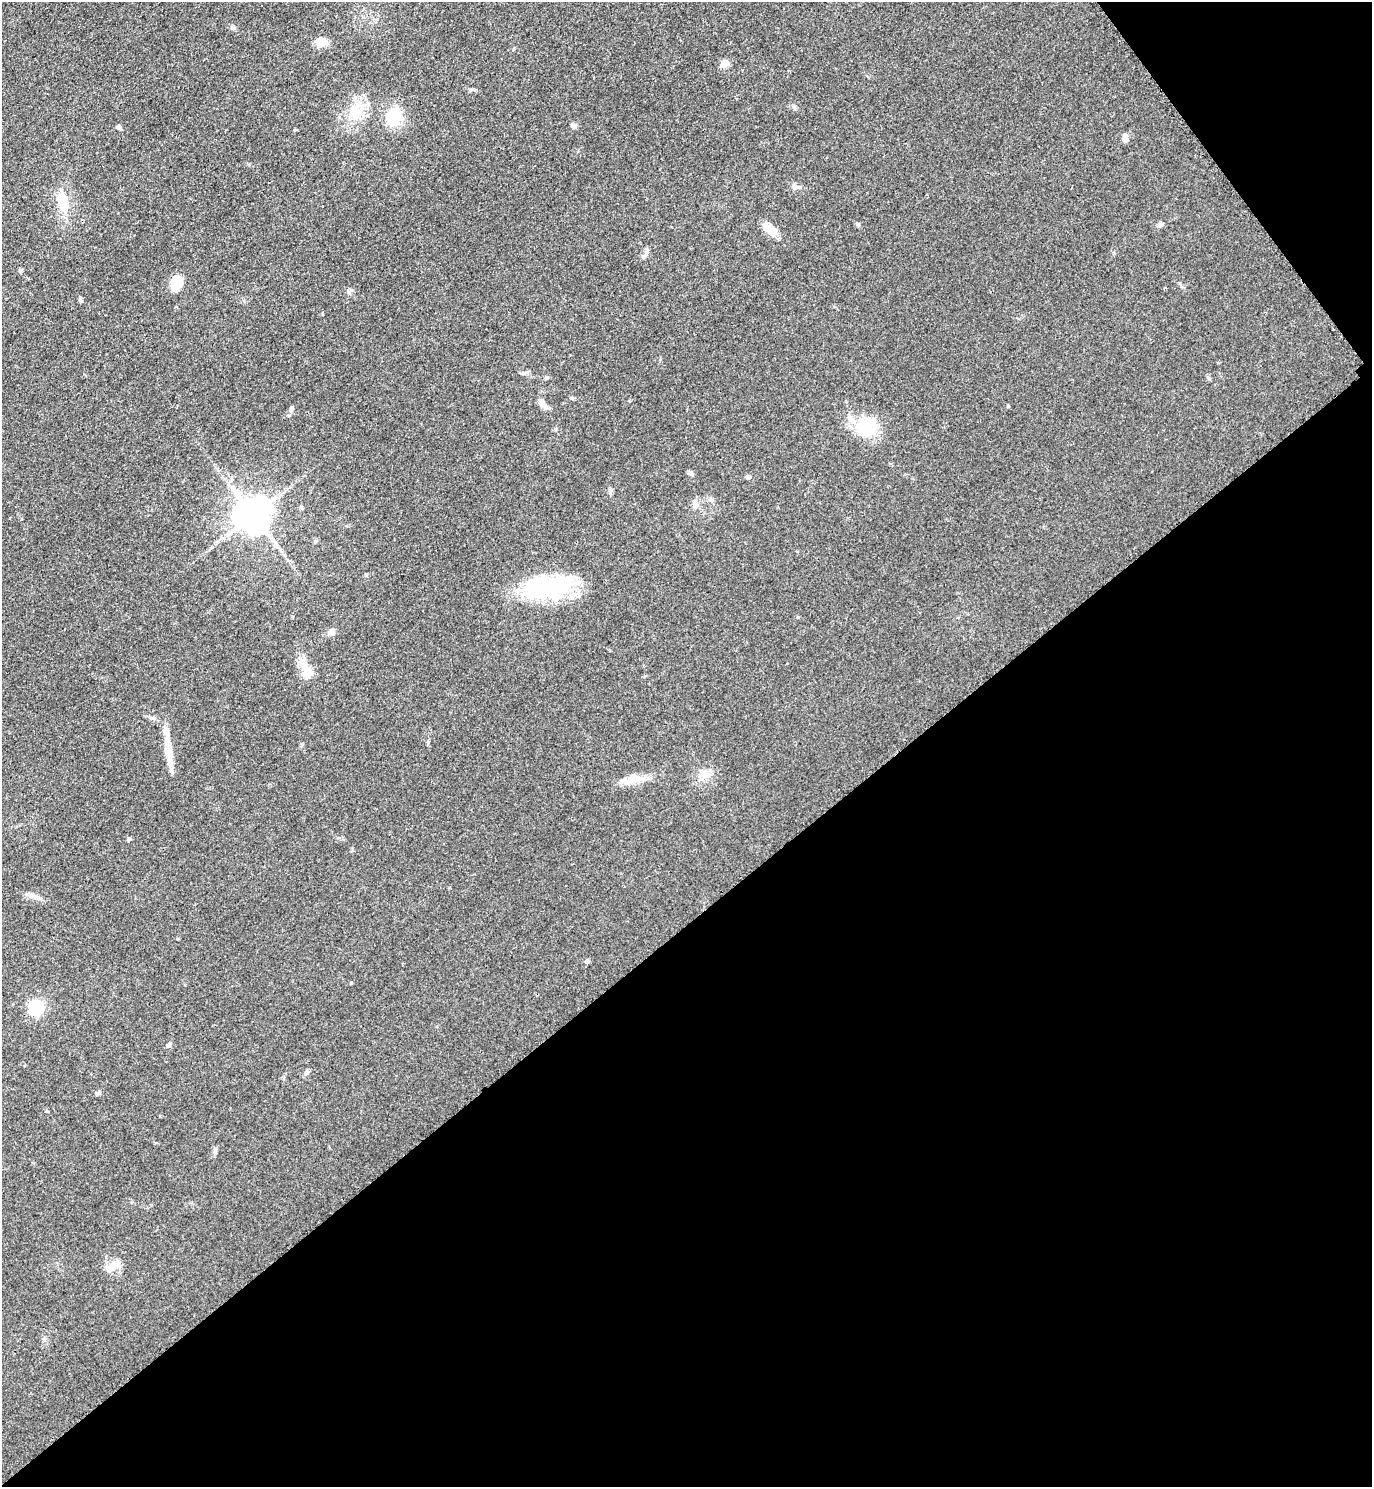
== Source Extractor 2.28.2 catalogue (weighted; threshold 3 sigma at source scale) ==
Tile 12 of 4 x 4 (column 4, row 3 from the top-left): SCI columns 4420-5789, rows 1491-2975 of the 5957 x 5960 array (HDU 1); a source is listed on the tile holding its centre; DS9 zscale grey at full resolution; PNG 1374 x 1489 px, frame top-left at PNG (2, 2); no overlay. Shown black and unused: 40% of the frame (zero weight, under 2 of 3 exposures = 1% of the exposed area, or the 3 px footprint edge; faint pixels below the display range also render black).
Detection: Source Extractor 2.28.2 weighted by HDU 2 'WHT'; one run over the whole footprint, this tile lists its part. Background 0.0786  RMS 0.0081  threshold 0.0366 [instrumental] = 3 sigma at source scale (4.5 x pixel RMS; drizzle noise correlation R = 1.50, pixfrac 1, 0.05/0.05 arcsec/px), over >= 5 px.
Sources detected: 40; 1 inside a brighter object's white glare — not listed; the other 39 listed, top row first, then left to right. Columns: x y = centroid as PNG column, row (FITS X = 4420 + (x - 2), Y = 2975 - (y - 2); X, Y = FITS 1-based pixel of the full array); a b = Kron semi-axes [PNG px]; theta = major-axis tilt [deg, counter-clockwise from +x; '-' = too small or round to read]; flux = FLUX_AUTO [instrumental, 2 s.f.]
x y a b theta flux
232 27 8 5 -19 1.7
321 42 19 9 -18 6.8
725 63 8 7 - 6.2
356 112 22 15 49 20
394 117 17 13 66 27
573 126 6 5 - 2.6
119 127 5 5 - 2.3
1125 138 8 5 87 5.4
796 187 14 6 -11 3.2
63 202 20 11 -83 19
857 224 6 5 - 1.3
1159 225 8 5 16 1.9
770 229 23 10 -41 9.8
645 255 11 4 40 2.2
176 283 15 10 67 16
572 398 5 4 - 1.1
542 404 18 7 -50 4.9
1008 406 4 4 - 1.2
291 409 10 5 71 2.1
866 427 28 24 36 32
691 474 7 5 -35 2.1
748 477 5 5 - 2.5
695 505 13 7 88 4.2
253 515 10 10 - 2100
315 541 5 3 - 1.1
551 586 58 28 7 76
332 632 10 7 22 3.3
304 665 21 10 -75 11
169 751 40 9 -82 16
705 774 13 11 -11 7.6
637 778 28 9 -3 12
129 839 5 4 - 1.6
31 895 17 6 -15 4.5
587 961 6 5 - 1.5
36 1007 6 6 - 150
168 1045 7 5 22 1.5
307 1073 7 5 71 1.9
98 1093 8 4 15 1.3
113 1266 23 9 27 8.8
Unlisted compact peaks at least as high as the median listed source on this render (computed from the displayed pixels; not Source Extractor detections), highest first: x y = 80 298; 798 617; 793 106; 351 983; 611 490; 349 293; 20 270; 294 130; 514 48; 472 89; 546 378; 215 1151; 1209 378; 322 314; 366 575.